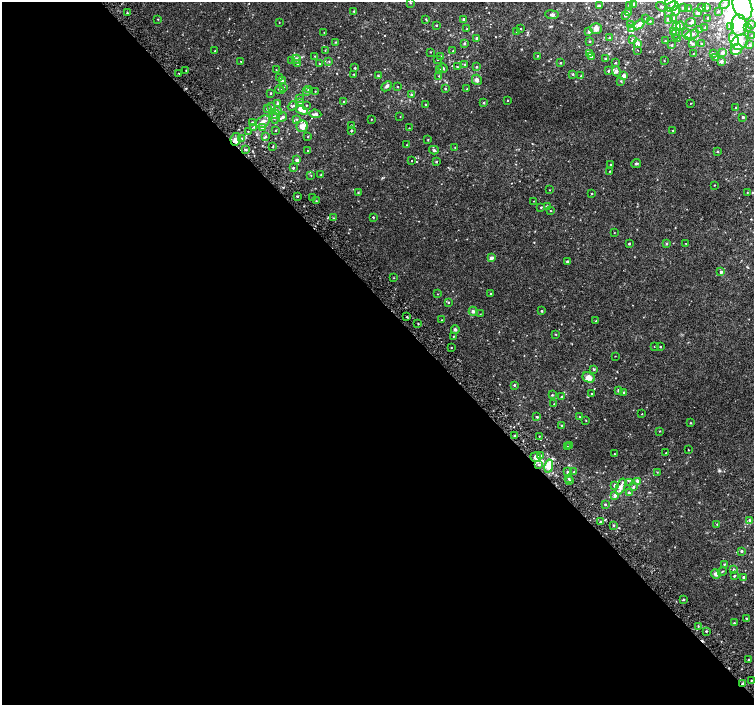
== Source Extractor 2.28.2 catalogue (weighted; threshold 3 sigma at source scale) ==
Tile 9 of 4 x 4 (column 1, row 3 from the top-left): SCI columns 29-1532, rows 1581-2986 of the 6077 x 6036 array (HDU 1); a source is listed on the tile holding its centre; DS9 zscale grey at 2 x 2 block average (1 PNG px = mean of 2 x 2 image px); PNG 756 x 707 px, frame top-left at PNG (2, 2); each listed source drawn as its Kron ellipse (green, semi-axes under 4 px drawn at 4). Shown black and unused: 57% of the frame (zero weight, under 2 of 3 exposures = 2% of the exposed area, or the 3 px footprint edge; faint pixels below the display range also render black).
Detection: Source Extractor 2.28.2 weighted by HDU 2 'WHT'; one run over the whole footprint, this tile lists its part. Background 0.0287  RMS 0.011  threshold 0.0491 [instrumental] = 3 sigma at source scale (4.5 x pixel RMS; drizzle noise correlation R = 1.50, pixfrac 1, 0.0396/0.0396 arcsec/px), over >= 5 px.
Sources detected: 311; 4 inside a brighter object's white glare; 2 cosmic-ray / hot-pixel residue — neither listed nor drawn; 1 coinciding with a brighter row at this scale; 22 inside a brighter listed object's ellipse — not listed separately; the other 282 listed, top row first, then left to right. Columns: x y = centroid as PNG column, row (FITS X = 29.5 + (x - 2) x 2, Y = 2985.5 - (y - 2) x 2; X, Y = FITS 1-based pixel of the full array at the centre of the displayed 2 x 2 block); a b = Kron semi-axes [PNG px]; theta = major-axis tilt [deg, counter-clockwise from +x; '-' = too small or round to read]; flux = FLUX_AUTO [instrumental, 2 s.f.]
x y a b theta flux
670 2 6 5 - 10
410 3 2 2 - 1.5
633 4 3 3 - 3.6
725 4 6 3 48 5.4
629 5 2 2 - 4.1
599 6 3 2 - 7
742 6 14 9 -71 260
661 7 6 2 -33 2.6
672 7 7 4 24 12
683 8 3 2 - 1.7
702 8 3 2 - 3.9
707 8 3 2 - 1.9
688 9 3 2 - 3.7
354 11 2 2 - 1.8
676 11 4 4 - 7.9
718 11 3 3 - 3
668 12 3 2 - 1.9
127 13 2 2 - 1.6
629 13 4 3 - 7.7
697 13 4 2 - 5.3
552 15 6 4 -7 4.7
625 15 3 3 - 3.8
646 18 2 2 - 1.5
674 18 3 3 - 12
708 18 4 2 - 2.2
158 19 2 2 - 1.2
426 19 3 2 - 1.5
464 19 2 2 - 3.9
668 19 3 2 - 8.6
650 21 3 3 - 1.8
279 22 2 2 - 0.85
691 22 5 3 - 4.1
630 24 2 2 - 1.3
639 24 6 4 40 17
751 24 3 3 - 2.2
436 25 2 2 - 2.1
739 25 10 7 -88 84
676 26 4 3 - 29
681 26 5 3 - 3.1
730 26 4 4 - 7.7
596 28 6 5 - 11
632 28 4 4 - 4.7
705 28 4 3 - 3.1
748 28 3 2 - 1.6
467 29 2 2 - 1.7
520 29 2 2 - 1.3
700 29 3 3 - 5
517 31 2 2 - 1.6
324 32 2 2 - 0.94
589 32 3 3 - 4.3
673 32 3 2 - 1.6
676 34 5 2 - 2.5
687 34 6 4 -59 8.8
692 34 7 3 14 7.4
752 35 3 2 - 1.7
477 38 2 2 - 5.3
610 38 4 3 - 2.9
677 39 4 3 - 2.8
734 39 7 4 -68 51
633 40 3 3 - 2.6
590 41 2 2 - 2
665 41 2 2 - 1.7
336 42 3 2 - 1.2
740 42 9 7 34 22
464 43 4 3 - 2.9
637 44 3 2 - 17
692 44 4 3 - 3.3
701 44 3 2 - 1.6
672 45 3 2 - 1.3
750 45 2 2 - 3.1
325 50 2 2 - 1.1
638 50 2 2 - 0.81
736 50 6 5 - 17
215 51 2 2 - 0.82
453 51 2 2 - 0.77
430 52 2 2 - 1
722 53 3 3 - 8.9
589 54 3 2 - 1.8
693 54 2 2 - 1
714 54 4 2 - 1.7
315 56 2 2 - 1.1
441 56 3 2 - 1.3
537 56 3 2 - 1.4
591 56 2 2 - 12
716 58 2 2 - 1.4
296 59 4 4 - 6.4
437 59 2 2 - 1.9
605 59 3 2 - 1.9
241 61 2 2 - 1.1
291 61 3 2 - 2.5
329 61 3 2 - 1.3
664 61 2 2 - 1
721 61 4 3 - 4.3
298 63 3 2 - 1.8
560 63 2 2 - 2.1
615 63 2 2 - 1.8
319 64 3 2 - 1.1
465 65 3 3 - 1.8
457 67 3 2 - 1.8
476 67 3 2 - 2.3
355 68 2 2 - 2.3
443 68 5 2 - 3.2
186 70 2 2 - 1
276 70 2 2 - 0.91
440 70 3 2 - 2.4
608 71 3 3 - 2.3
616 71 5 4 - 7.3
179 73 2 2 - 1.3
354 74 3 2 - 1.8
573 74 3 2 - 2.1
378 76 3 2 - 2
439 76 2 2 - 1.1
581 76 2 2 - 2.3
624 76 2 2 - 25
279 77 2 2 - 0.84
477 80 5 5 - 7.3
283 81 3 3 - 3.3
621 81 3 3 - 2.2
386 86 6 3 42 4.4
284 87 2 2 - 1.3
397 87 2 2 - 1.9
308 89 3 3 - 1.9
445 89 2 2 - 2.2
467 89 2 2 - 1.2
280 90 5 3 - 4.1
307 91 3 2 - 1.8
315 91 2 2 - 1.1
271 93 2 2 - 1.9
411 95 3 3 - 2.1
300 99 3 2 - 1.4
508 100 2 2 - 1.8
343 102 3 2 - 1.1
300 103 3 2 - 2
484 103 3 2 - 1.8
691 103 2 2 - 1.5
278 104 3 3 - 4.1
425 104 2 2 - 1.3
306 105 2 2 - 1.4
293 106 5 3 - 4
271 107 3 3 - 1.9
735 107 3 2 - 0.94
267 109 3 2 - 1.9
302 110 6 4 -26 26
277 111 5 3 - 4.1
315 114 6 3 -6 8.2
276 115 4 2 - 3.1
282 117 5 3 - 6.4
400 117 2 2 - 0.87
743 117 2 2 - 4.5
274 118 6 3 -70 3.5
296 119 3 3 - 1.9
371 119 2 2 - 1.2
252 122 3 3 - 2.5
263 122 8 5 33 12
351 125 2 2 - 1.2
302 126 5 5 - 18
254 127 3 3 - 2.7
263 128 4 3 - 8.3
409 128 2 2 - 0.98
276 130 3 2 - 1.5
673 130 2 2 - 1.4
248 131 2 2 - 1.3
351 131 2 2 - 3
265 137 4 3 - 3.5
308 137 2 2 - 1.3
242 138 2 2 - 1.6
236 139 6 5 - 14
428 140 2 2 - 1.2
407 145 2 2 - 0.84
273 146 3 2 - 1.6
455 147 3 2 - 1.3
246 149 4 2 - 2.2
434 150 5 3 - 3.3
308 151 2 2 - 1.6
717 151 2 2 - 1.9
297 160 2 2 - 11
412 161 2 2 - 1
436 162 2 2 - 2.2
636 163 5 3 - 3
610 164 2 2 - 1.7
293 168 2 2 - 3.1
610 171 2 2 - 1.3
311 175 2 2 - 1.2
321 175 2 2 - 1.2
714 185 2 2 - 1.1
549 190 2 2 - 0.73
358 192 3 2 - 1.5
747 193 2 2 - 1.3
592 194 2 2 - 1.4
297 196 2 2 - 3.7
313 198 2 2 - 1.6
316 201 3 2 - 1.6
534 201 2 2 - 0.9
547 206 3 2 - 2.8
541 207 2 2 - 1.7
550 211 3 2 - 1.1
373 217 2 2 - 2.1
334 218 3 3 - 1.7
614 233 2 2 - 0.86
629 244 2 2 - 2.9
667 244 3 2 - 2.8
686 244 2 2 - 0.87
491 258 2 2 - 16
568 262 3 3 - 4.2
721 272 3 2 - 5.8
394 278 2 2 - 1.1
491 293 2 2 - 10
438 294 2 2 - 0.92
449 302 3 2 - 1.6
473 311 4 4 - 4.3
541 311 2 2 - 2.6
480 314 2 2 - 0.9
407 317 2 2 - 2.4
442 320 2 2 - 1.2
596 321 2 2 - 1.9
418 324 2 2 - 1.6
455 330 4 4 - 4
556 334 3 2 - 1.5
453 336 2 2 - 1.3
654 346 2 2 - 0.97
451 347 2 2 - 1.2
660 347 2 2 - 1.9
615 356 2 2 - 0.81
594 369 3 3 - 2.2
589 377 6 5 - 18
514 385 3 3 - 2.6
619 390 2 2 - 6.8
624 392 2 2 - 1.9
592 394 2 2 - 1.5
552 395 3 2 - 2
561 397 2 2 - 3.1
554 404 2 2 - 1.1
642 414 2 2 - 0.99
537 417 2 2 - 2.5
580 417 2 2 - 1.3
586 420 2 2 - 0.93
691 423 3 2 - 1.3
561 425 2 2 - 1.5
660 431 2 2 - 1.2
515 436 2 2 - 5.6
539 436 2 2 - 1.1
570 446 3 2 - 1.9
567 447 3 2 - 1.8
688 450 2 2 - 1.2
666 453 2 2 - 1.2
614 454 2 2 - 1.4
541 456 4 3 - 3.2
536 457 5 4 - 17
538 464 4 3 - 4.4
549 466 7 3 79 48
567 472 3 2 - 2.7
574 472 3 3 - 1.7
657 472 2 2 - 1.1
569 478 3 2 - 1.5
570 481 3 3 - 5.1
637 481 4 3 - 6
630 483 3 2 - 1.6
615 486 3 3 - 5.2
621 487 8 3 68 15
633 487 3 3 - 3.4
629 493 4 3 - 4
615 495 3 3 - 8.6
605 504 3 3 - 2.1
749 520 4 3 - 3.7
600 522 2 2 - 1.9
717 524 2 2 - 1.1
614 525 3 2 - 2.1
741 551 2 2 - 3.9
724 564 3 3 - 2.4
734 570 4 3 - 3.5
722 571 5 2 - 2.5
716 574 5 4 - 7.8
734 576 2 2 - 2.1
743 577 3 2 - 4.1
683 600 2 2 - 3.3
746 619 2 2 - 2.6
734 623 2 2 - 2
698 626 2 2 - 1.5
706 631 2 2 - 2.1
749 660 2 2 - 1.6
751 680 2 2 - 1.5
743 684 3 2 - 17
Overlapping masked pixels (flux is a lower limit): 3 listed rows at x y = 236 139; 536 457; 743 684
Isophote crosses this tile's border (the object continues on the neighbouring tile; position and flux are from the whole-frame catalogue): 2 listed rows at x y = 670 2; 742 6
Diffuse or blended objects may show on this block-average render without a row.